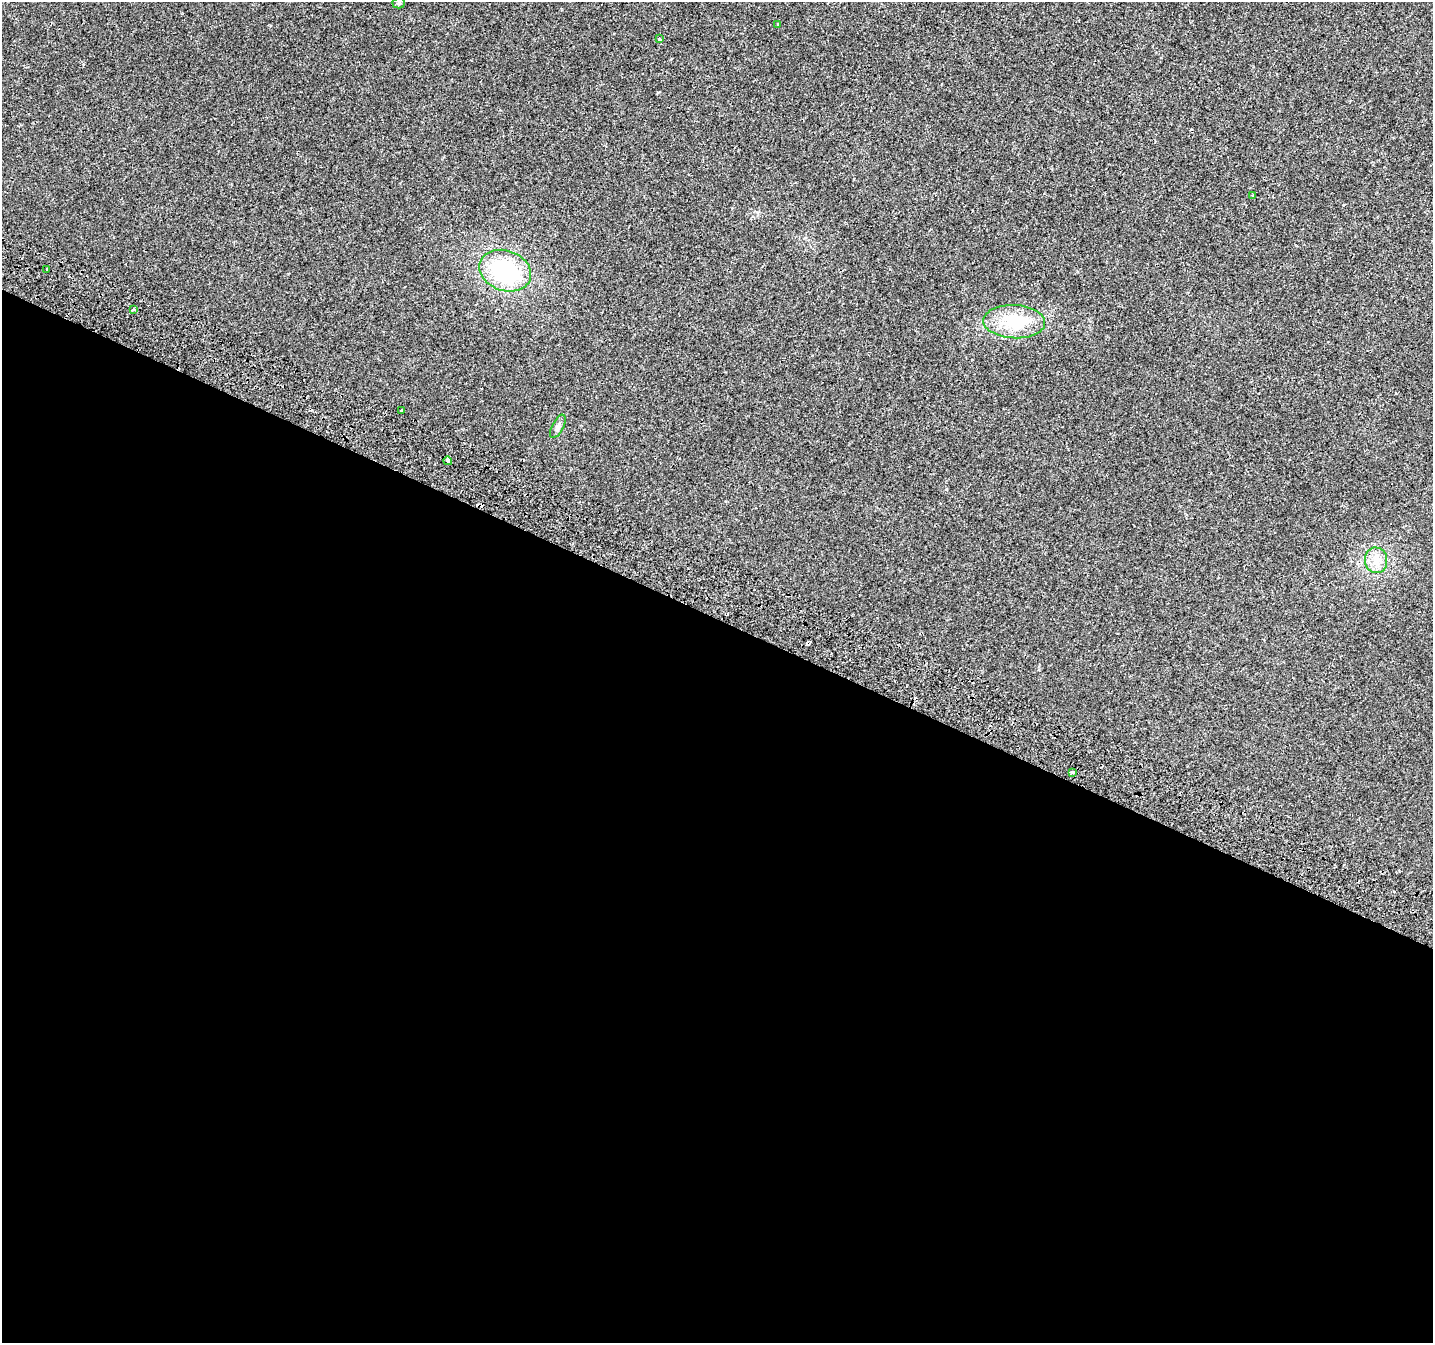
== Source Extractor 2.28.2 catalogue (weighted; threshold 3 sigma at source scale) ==
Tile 14 of 4 x 4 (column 2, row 4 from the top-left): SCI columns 1468-2898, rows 321-1661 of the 5790 x 5939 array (HDU 1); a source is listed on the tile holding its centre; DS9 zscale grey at full resolution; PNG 1435 x 1345 px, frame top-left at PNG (2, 2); each listed source drawn as its Kron ellipse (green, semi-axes under 4 px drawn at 4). Shown black and unused: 54% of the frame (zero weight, under 2 of 3 exposures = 3% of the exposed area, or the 3 px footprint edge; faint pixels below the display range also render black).
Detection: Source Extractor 2.28.2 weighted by HDU 2 'WHT'; one run over the whole footprint, this tile lists its part. Background 0.0135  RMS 0.0032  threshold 0.0144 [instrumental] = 3 sigma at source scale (4.5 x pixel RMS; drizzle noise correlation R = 1.50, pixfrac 1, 0.0396/0.0396 arcsec/px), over >= 5 px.
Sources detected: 16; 3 cosmic-ray / hot-pixel residue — neither listed nor drawn; the other 13 listed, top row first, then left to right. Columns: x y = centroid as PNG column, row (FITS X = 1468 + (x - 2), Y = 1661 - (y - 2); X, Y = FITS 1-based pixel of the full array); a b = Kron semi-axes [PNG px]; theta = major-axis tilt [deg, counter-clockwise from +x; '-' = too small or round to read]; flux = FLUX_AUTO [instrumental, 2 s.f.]
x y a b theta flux
399 3 6 5 - 0.59
778 24 3 3 - 0.48
659 39 3 3 - 0.87
1253 196 3 3 - 0.51
47 269 3 2 - 0.51
505 271 26 20 -20 28
133 309 3 3 - 0.84
1014 322 31 16 -3 14
401 410 3 3 - 0.5
558 426 13 5 62 1.1
448 461 4 4 - 4.7
1376 560 13 11 -86 3.3
1073 772 3 3 - 3
Overlapping masked pixels (flux is a lower limit): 1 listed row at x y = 448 461